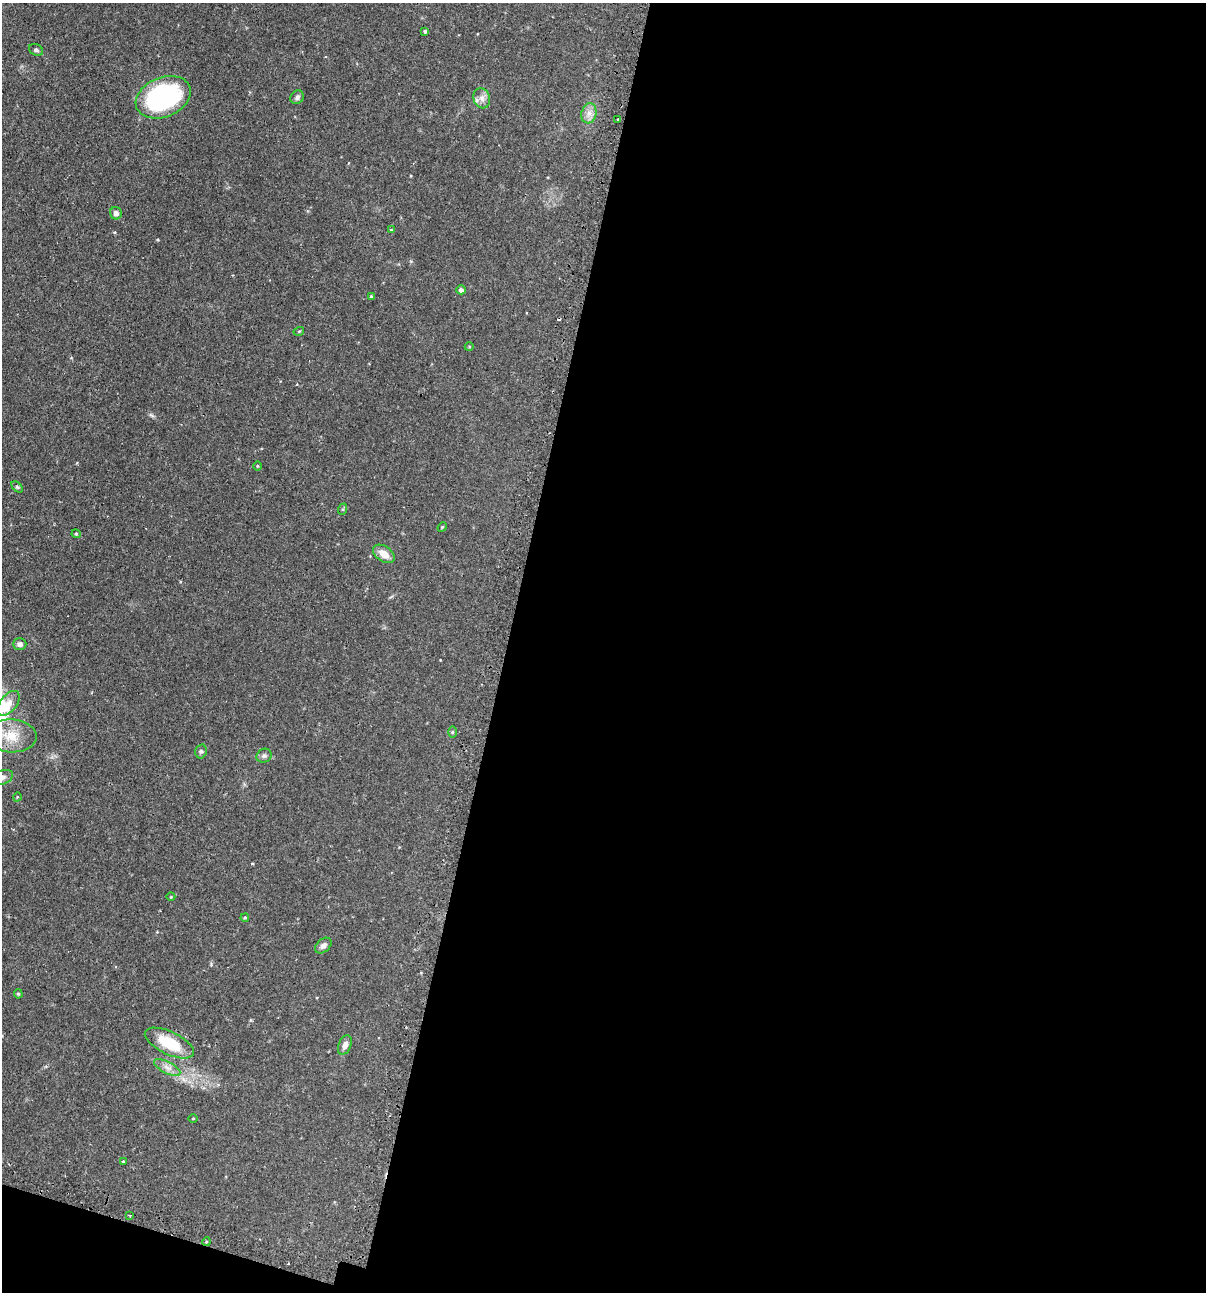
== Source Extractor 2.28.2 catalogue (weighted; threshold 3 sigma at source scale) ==
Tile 16 of 4 x 4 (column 4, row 4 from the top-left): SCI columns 3766-4969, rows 35-1324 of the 5247 x 5227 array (HDU 1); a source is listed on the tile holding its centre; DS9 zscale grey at full resolution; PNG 1208 x 1294 px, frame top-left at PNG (2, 3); each listed source drawn as its Kron ellipse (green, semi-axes under 4 px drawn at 4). Shown black and unused: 59% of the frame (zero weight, under 2 of 3 exposures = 4% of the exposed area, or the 3 px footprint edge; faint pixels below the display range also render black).
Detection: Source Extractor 2.28.2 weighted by HDU 2 'WHT'; one run over the whole footprint, this tile lists its part. Background 0.0889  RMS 0.0054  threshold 0.0242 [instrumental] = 3 sigma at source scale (4.5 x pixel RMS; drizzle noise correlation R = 1.50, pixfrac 1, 0.05/0.05 arcsec/px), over >= 5 px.
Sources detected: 41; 2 cosmic-ray / hot-pixel residue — neither listed nor drawn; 1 inside a brighter listed object's ellipse — not listed separately; the other 38 listed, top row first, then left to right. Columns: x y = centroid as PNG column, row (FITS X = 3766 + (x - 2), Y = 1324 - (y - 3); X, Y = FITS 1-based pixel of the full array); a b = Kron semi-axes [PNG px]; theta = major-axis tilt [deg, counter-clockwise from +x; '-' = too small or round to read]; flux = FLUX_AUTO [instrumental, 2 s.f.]
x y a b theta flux
425 31 4 3 - 0.82
36 50 7 5 -28 1.2
163 97 28 20 22 84
297 97 7 6 - 1.5
482 98 10 8 -73 2.8
589 113 10 7 76 3.1
618 119 4 2 - 0.47
116 213 6 5 - 2
391 230 4 3 - 0.53
461 290 4 4 - 1.7
371 297 4 3 - 0.72
299 331 5 3 - 0.47
469 347 4 3 - 0.42
257 466 4 3 - 0.44
17 487 7 4 -44 0.84
343 509 6 4 71 0.59
442 527 5 4 - 0.55
76 534 4 4 - 0.61
384 554 12 7 -34 5.6
20 644 6 6 - 2
8 703 14 8 52 4.3
452 732 6 4 89 0.68
11 736 26 16 -3 13
201 751 7 5 75 1.1
264 756 8 6 28 1.4
2 777 11 7 20 2.1
17 797 4 3 - 0.41
171 897 4 3 - 0.41
245 918 4 3 - 0.63
323 945 9 6 40 2.1
18 994 5 4 - 0.71
169 1043 27 11 -25 19
345 1045 10 6 67 2.6
167 1067 14 5 -26 3.1
193 1118 4 3 - 0.44
123 1161 3 3 - 1.3
130 1215 3 3 - 0.67
206 1242 4 3 - 0.55
Overlapping masked pixels (flux is a lower limit): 1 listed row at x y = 206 1242
Isophote crosses this tile's border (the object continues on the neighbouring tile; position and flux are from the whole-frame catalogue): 1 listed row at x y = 2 777